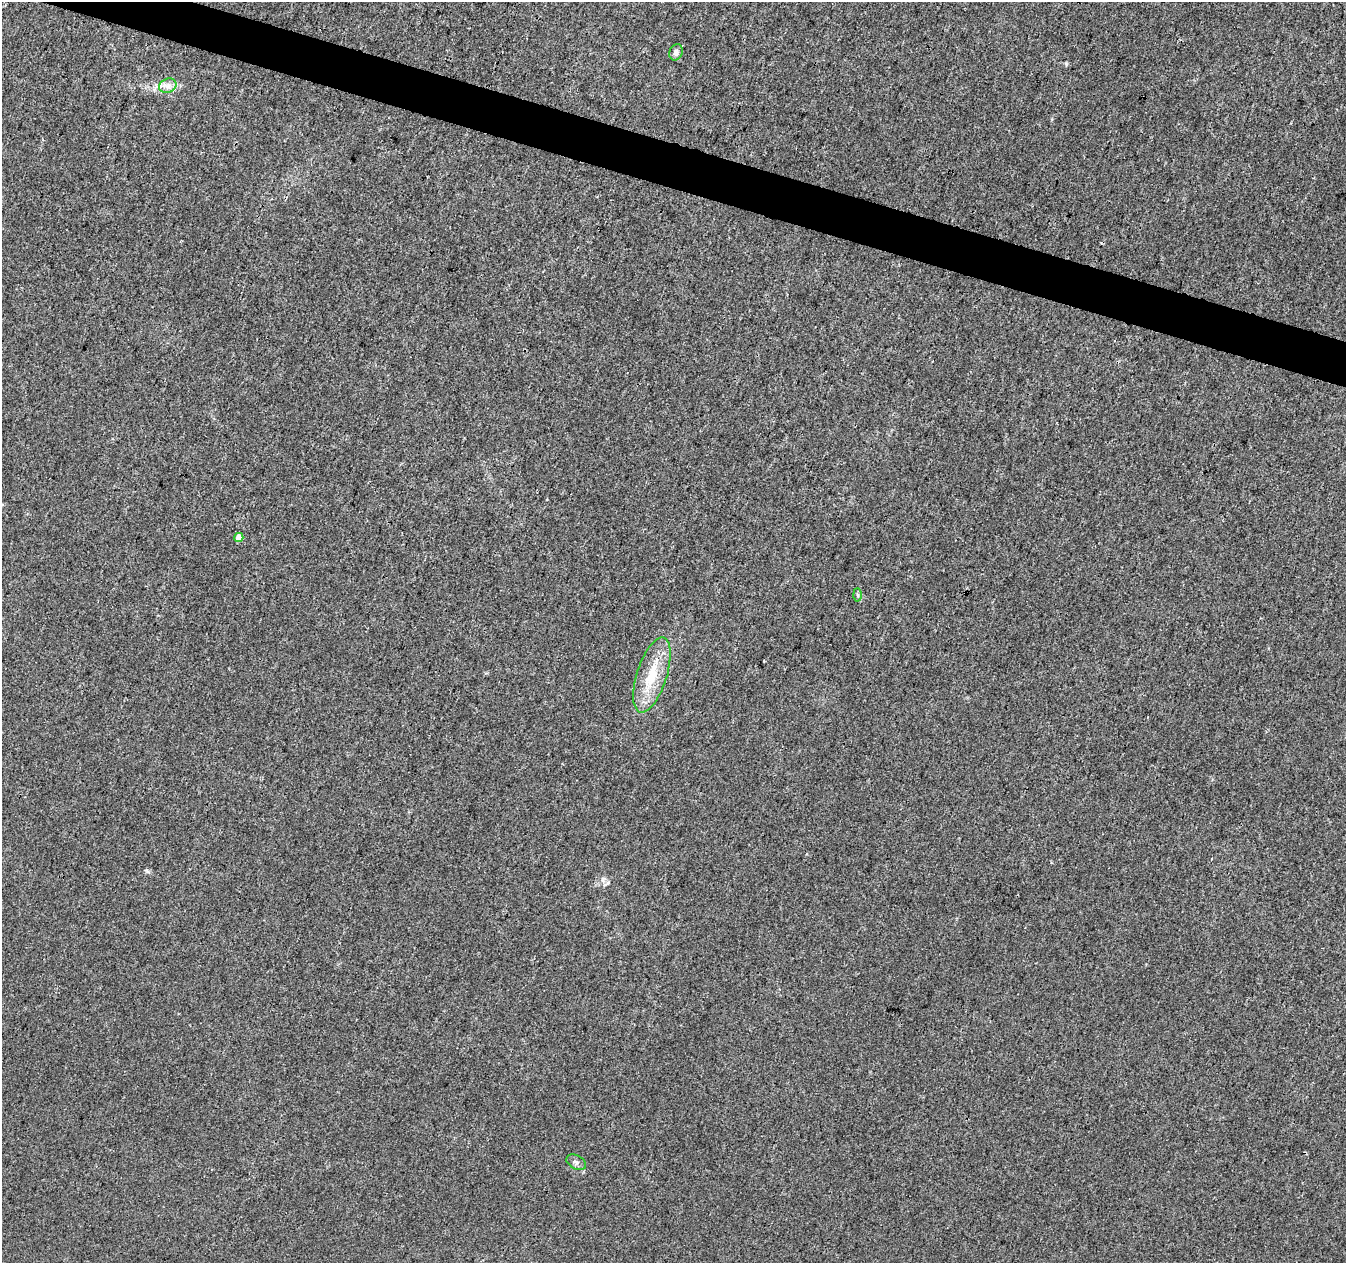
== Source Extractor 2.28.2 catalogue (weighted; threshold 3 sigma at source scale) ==
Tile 11 of 4 x 4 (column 3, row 3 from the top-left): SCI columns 2689-4032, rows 1480-2740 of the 5385 x 5542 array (HDU 1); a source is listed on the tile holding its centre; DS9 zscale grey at full resolution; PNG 1348 x 1265 px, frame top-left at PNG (2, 2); each listed source drawn as its Kron ellipse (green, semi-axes under 4 px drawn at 4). Shown black and unused: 3% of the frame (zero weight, under 3 of 4 exposures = <1% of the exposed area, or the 3 px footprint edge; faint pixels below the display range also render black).
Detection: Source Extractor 2.28.2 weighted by HDU 2 'WHT'; one run over the whole footprint, this tile lists its part. Background 0.00635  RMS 0.0029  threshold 0.013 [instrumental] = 3 sigma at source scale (4.5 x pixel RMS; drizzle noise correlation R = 1.50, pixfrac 1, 0.0396/0.0396 arcsec/px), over >= 5 px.
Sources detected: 7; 1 cosmic-ray / hot-pixel residue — neither listed nor drawn; the other 6 listed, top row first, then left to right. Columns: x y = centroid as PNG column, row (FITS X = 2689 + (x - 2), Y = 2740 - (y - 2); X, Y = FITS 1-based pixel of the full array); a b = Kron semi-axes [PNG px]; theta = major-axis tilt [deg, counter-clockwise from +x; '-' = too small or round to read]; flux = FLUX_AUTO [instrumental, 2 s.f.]
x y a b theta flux
676 52 8 6 68 1.2
168 86 9 7 23 1.5
239 537 4 4 - 3.2
858 595 6 4 -88 0.46
652 675 39 15 72 10
576 1162 10 7 -30 0.95